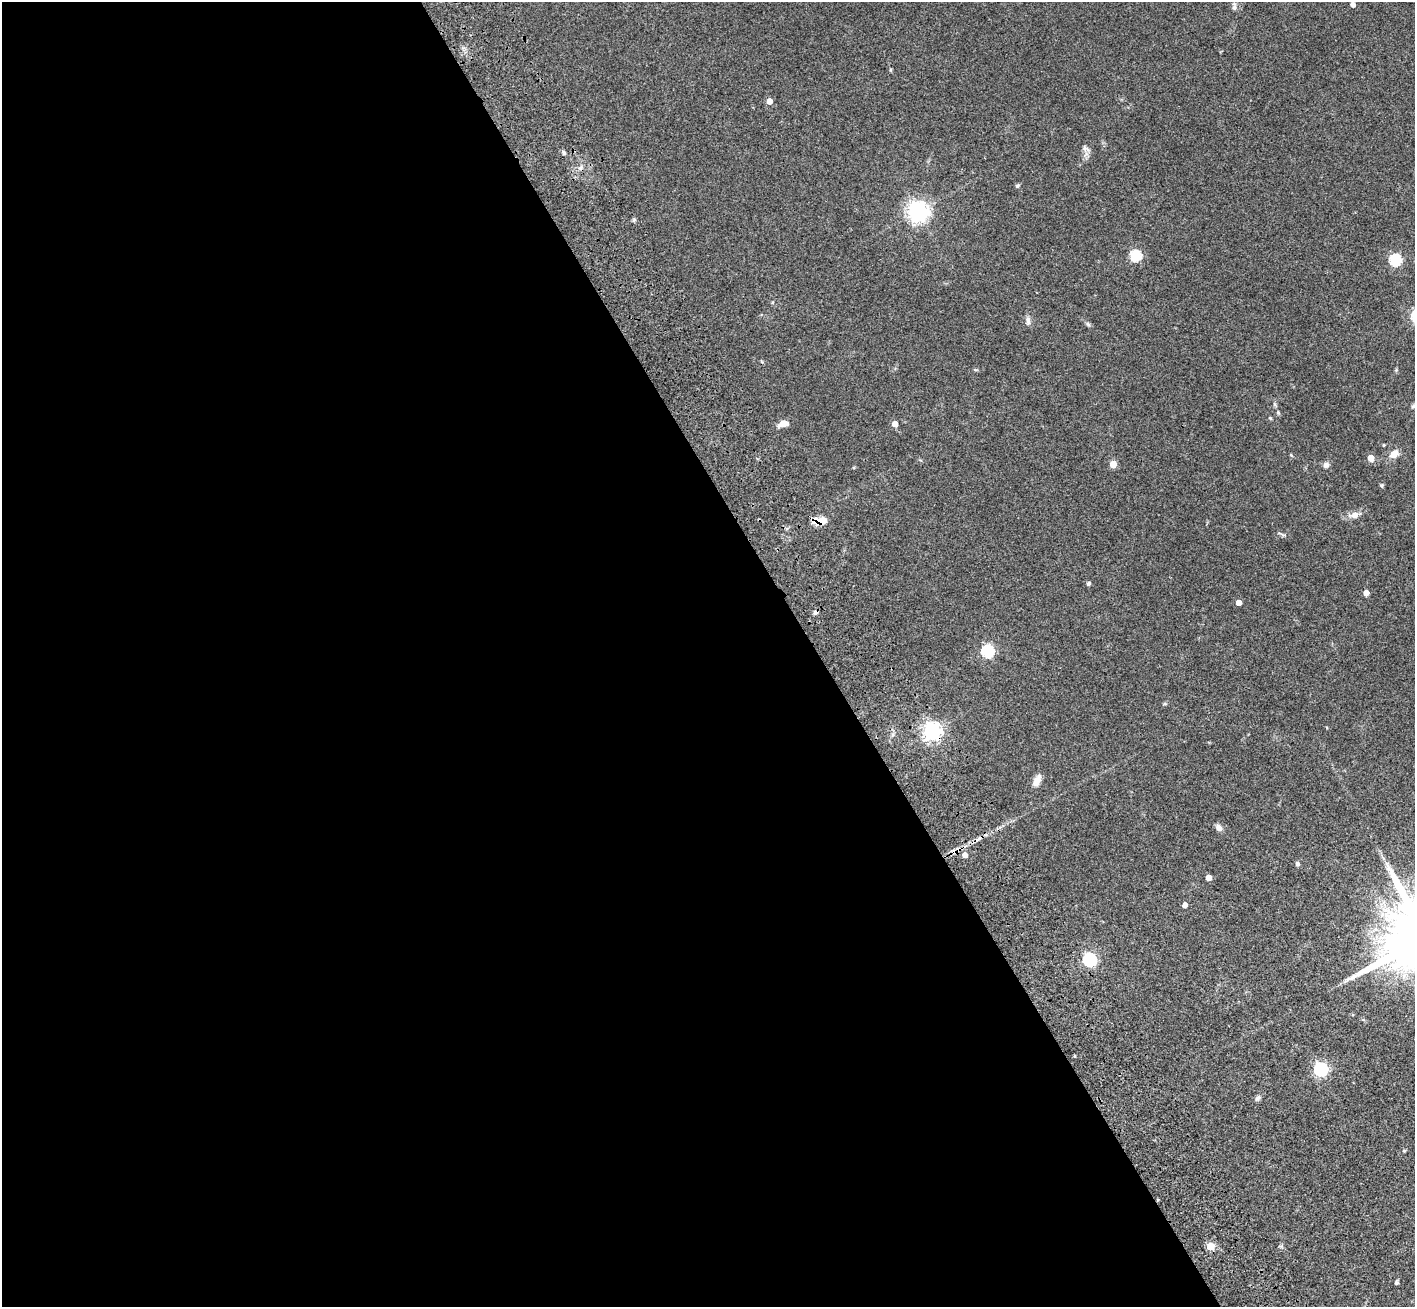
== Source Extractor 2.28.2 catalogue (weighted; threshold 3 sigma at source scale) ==
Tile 9 of 4 x 4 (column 1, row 3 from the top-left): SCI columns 162-1574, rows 1746-3050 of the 5971 x 5965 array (HDU 1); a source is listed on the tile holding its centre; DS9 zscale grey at full resolution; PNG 1417 x 1309 px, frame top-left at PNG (2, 2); no overlay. Shown black and unused: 58% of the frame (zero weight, under 3 of 4 exposures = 9% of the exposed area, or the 3 px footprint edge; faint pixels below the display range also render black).
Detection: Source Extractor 2.28.2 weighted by HDU 2 'WHT'; one run over the whole footprint, this tile lists its part. Background 0.0324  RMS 0.0051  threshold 0.0228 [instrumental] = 3 sigma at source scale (4.5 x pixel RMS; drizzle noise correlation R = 1.50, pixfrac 1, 0.05/0.05 arcsec/px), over >= 5 px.
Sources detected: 46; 2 cosmic-ray / hot-pixel residue — not listed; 1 inside a brighter listed object's ellipse — not listed separately; the other 43 listed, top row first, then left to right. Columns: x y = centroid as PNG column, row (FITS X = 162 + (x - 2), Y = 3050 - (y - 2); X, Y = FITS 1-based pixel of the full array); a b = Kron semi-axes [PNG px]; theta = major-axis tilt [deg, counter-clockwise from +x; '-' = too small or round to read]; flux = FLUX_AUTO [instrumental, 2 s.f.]
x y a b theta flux
1353 4 4 4 - 1.9
1234 7 10 6 88 1.3
769 101 4 4 - 4.6
1086 149 12 5 -27 1.5
564 153 5 4 - 1
1017 186 5 4 - 0.81
918 211 7 7 - 300
634 220 6 5 - 0.71
1135 256 5 5 - 41
1395 260 6 5 - 48
1028 321 12 5 -89 1.7
1088 324 7 4 -45 0.88
1413 406 6 5 - 0.8
1278 413 6 4 -70 0.64
1270 418 5 4 - 0.47
783 424 9 5 12 5.4
895 424 4 4 - 5
1394 454 10 7 37 4.3
1291 455 4 4 - 0.43
1371 458 5 4 - 6.4
1113 464 5 5 - 10
1326 465 8 7 - 1.6
1382 485 6 4 -85 0.66
1355 515 11 7 19 3.1
819 521 15 10 5 5.2
1088 584 4 4 - 1.1
1366 593 4 4 - 3.2
1239 603 4 4 - 3.8
987 651 6 6 - 61
932 731 7 6 - 230
1037 781 14 8 64 3.8
1219 828 8 6 -49 2.3
965 855 5 5 - 3.3
1298 864 5 4 - 1.4
1209 877 4 4 - 4.3
1185 905 4 4 - 3.3
1090 960 6 6 - 75
1075 1056 4 3 - 0.48
1321 1069 6 6 - 86
1258 1098 9 6 45 1.2
1404 1151 4 4 - 0.54
1210 1246 5 5 - 16
1397 1283 4 4 - 1
Overlapping masked pixels (flux is a lower limit): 2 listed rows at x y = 819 521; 932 731